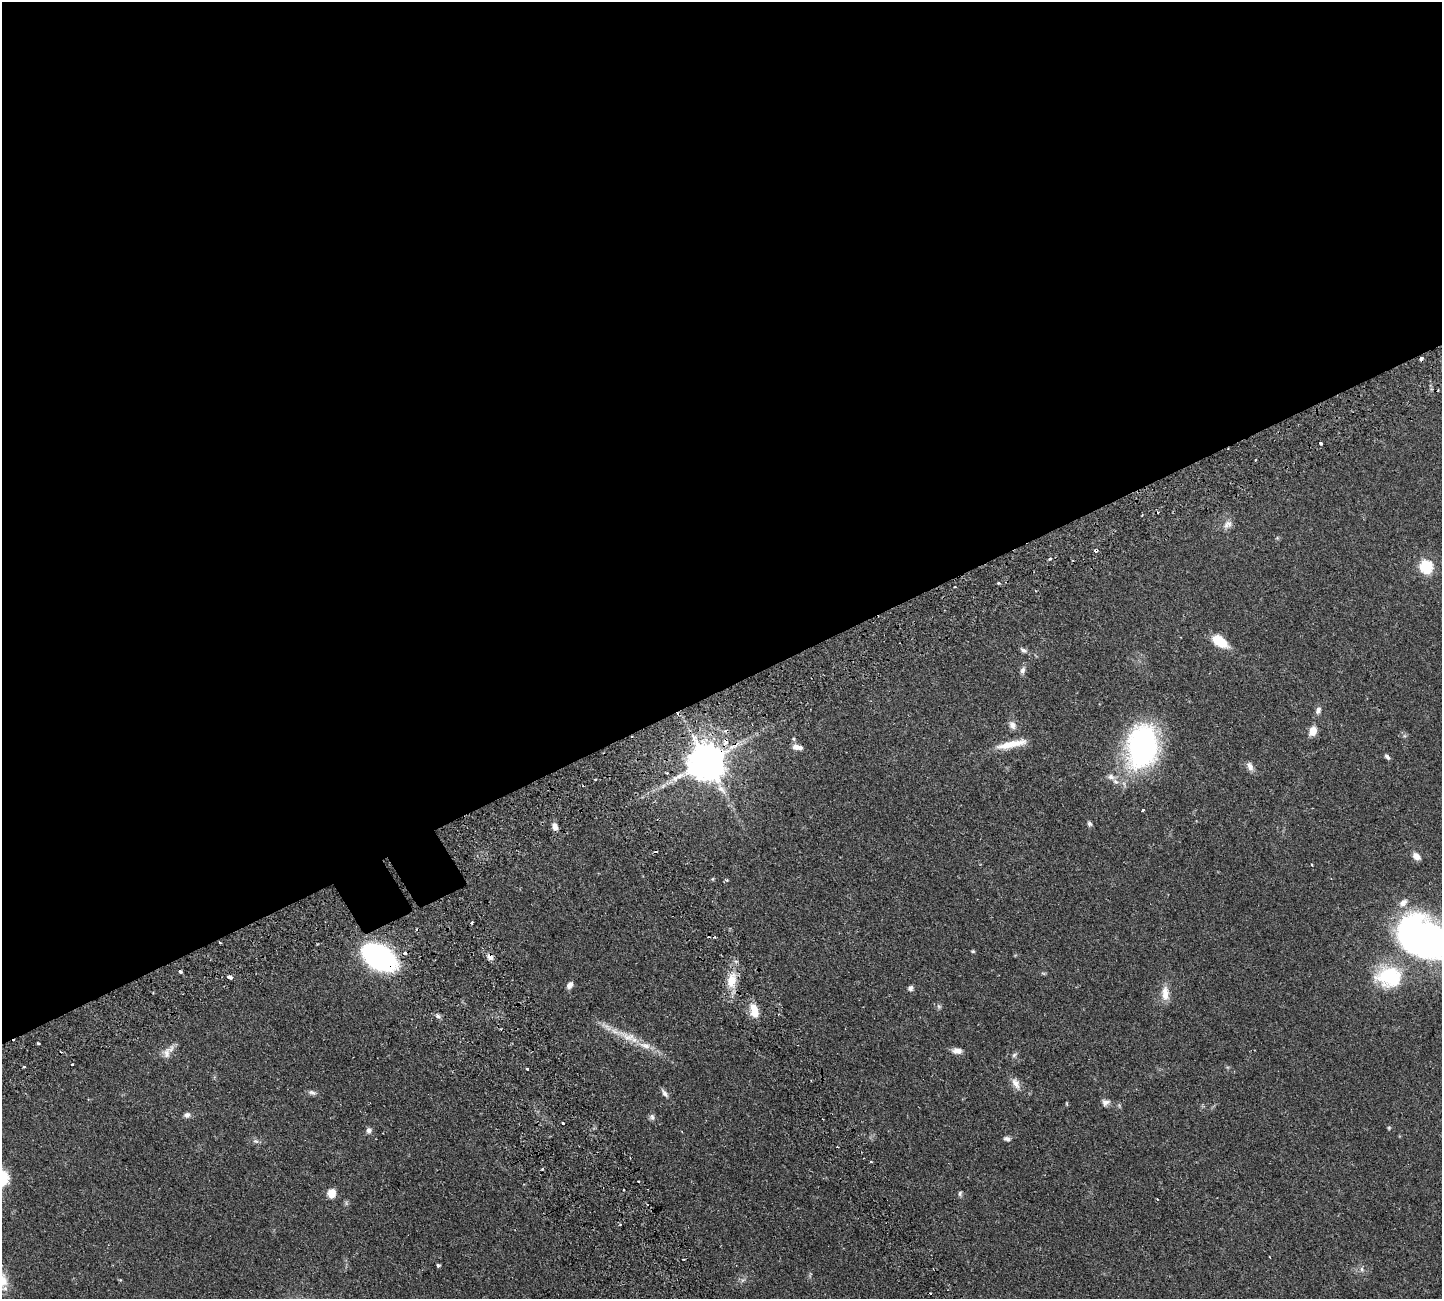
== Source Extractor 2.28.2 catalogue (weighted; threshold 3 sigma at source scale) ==
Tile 2 of 4 x 4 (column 2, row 1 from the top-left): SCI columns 1669-3108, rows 4233-5529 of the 6326 x 6317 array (HDU 1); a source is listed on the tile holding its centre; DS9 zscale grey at full resolution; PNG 1444 x 1301 px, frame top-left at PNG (2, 2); no overlay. Shown black and unused: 54% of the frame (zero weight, under 2 of 3 exposures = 12% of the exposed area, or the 3 px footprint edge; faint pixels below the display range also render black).
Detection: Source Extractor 2.28.2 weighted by HDU 2 'WHT'; one run over the whole footprint, this tile lists its part. Background 0.0536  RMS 0.0052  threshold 0.0233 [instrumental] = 3 sigma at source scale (4.5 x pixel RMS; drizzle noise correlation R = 1.50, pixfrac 1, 0.05/0.05 arcsec/px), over >= 5 px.
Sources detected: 96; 2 too faint to see at this stretch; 12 cosmic-ray / hot-pixel residue — not listed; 4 inside a brighter listed object's ellipse — not listed separately; the other 78 listed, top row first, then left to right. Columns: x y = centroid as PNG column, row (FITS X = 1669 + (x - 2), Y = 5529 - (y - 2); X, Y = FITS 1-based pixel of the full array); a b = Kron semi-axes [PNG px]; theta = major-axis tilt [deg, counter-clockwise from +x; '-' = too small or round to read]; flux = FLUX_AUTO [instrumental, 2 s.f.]
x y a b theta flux
1421 359 4 3 - 2.7
1320 443 3 3 - 2.5
1227 524 14 10 36 3
1277 538 5 4 - 0.56
1096 551 4 3 - 1.5
1050 559 3 3 - 1.5
1426 566 7 6 - 62
998 583 3 3 - 0.78
955 587 3 2 - 0.38
1220 641 16 8 -34 14
1023 650 10 6 -34 1.4
1023 670 11 6 74 1.9
1318 710 10 6 71 2
1012 725 11 9 -63 2.8
1313 731 8 6 73 6.9
725 742 10 7 75 3
1011 744 41 9 12 10
795 746 8 7 - 2.9
1142 746 40 27 81 110
1387 757 8 5 -48 1.2
706 761 11 10 - 1500
1250 766 13 7 -66 2.5
667 773 3 3 - 0.4
1111 777 10 8 -21 2.4
663 786 8 5 46 1.3
1143 810 3 2 - 1.1
1089 824 7 5 -76 1.2
555 826 10 6 -73 2.9
1416 856 10 7 -41 3.1
1312 865 3 3 - 0.41
712 879 5 4 - 0.53
727 880 5 4 - 0.64
472 923 3 3 - 1.6
1424 940 60 40 -26 190
220 943 3 3 - 0.68
973 951 5 4 - 0.57
405 953 3 3 - 4.2
379 957 27 16 -30 140
490 957 9 7 -47 2.5
180 971 4 3 - 1.9
1043 973 6 4 -19 0.63
1389 976 31 25 -7 31
229 977 5 3 - 4.7
731 980 23 13 79 10
570 985 8 6 54 2.6
910 988 6 6 - 1.6
1165 993 21 10 -88 5.6
939 1006 7 5 -68 1
754 1011 16 9 -75 8
437 1016 8 5 -44 1.4
629 1037 28 11 -20 9.6
38 1043 3 2 - 0.8
168 1051 22 9 50 4
957 1051 12 7 -7 3
1014 1055 7 5 29 1.1
71 1064 3 3 - 1.1
527 1069 3 3 - 0.96
1016 1083 18 8 -62 3.7
312 1092 12 6 -18 1.6
665 1093 13 5 -52 1.8
1106 1102 10 8 18 2.2
1067 1103 6 3 -90 0.47
187 1115 8 6 20 1.8
652 1117 9 7 -86 1.3
562 1123 3 2 - 0.78
1389 1128 5 4 - 0.55
369 1130 7 7 - 1.9
1007 1139 9 6 -10 1.5
256 1141 8 6 -19 1.3
871 1162 3 3 - 0.46
542 1169 4 3 - 0.57
638 1182 3 3 - 1.2
331 1193 11 9 79 4.5
960 1193 7 5 87 0.91
1157 1199 3 2 - 0.47
438 1265 4 3 - 0.86
1362 1269 8 5 -71 1.2
743 1280 8 5 44 1.2
Overlapping masked pixels (flux is a lower limit): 7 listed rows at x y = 1421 359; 1096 551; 725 742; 706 761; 220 943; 379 957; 490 957
Isophote crosses this tile's border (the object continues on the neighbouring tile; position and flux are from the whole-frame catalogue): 1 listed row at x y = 1424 940